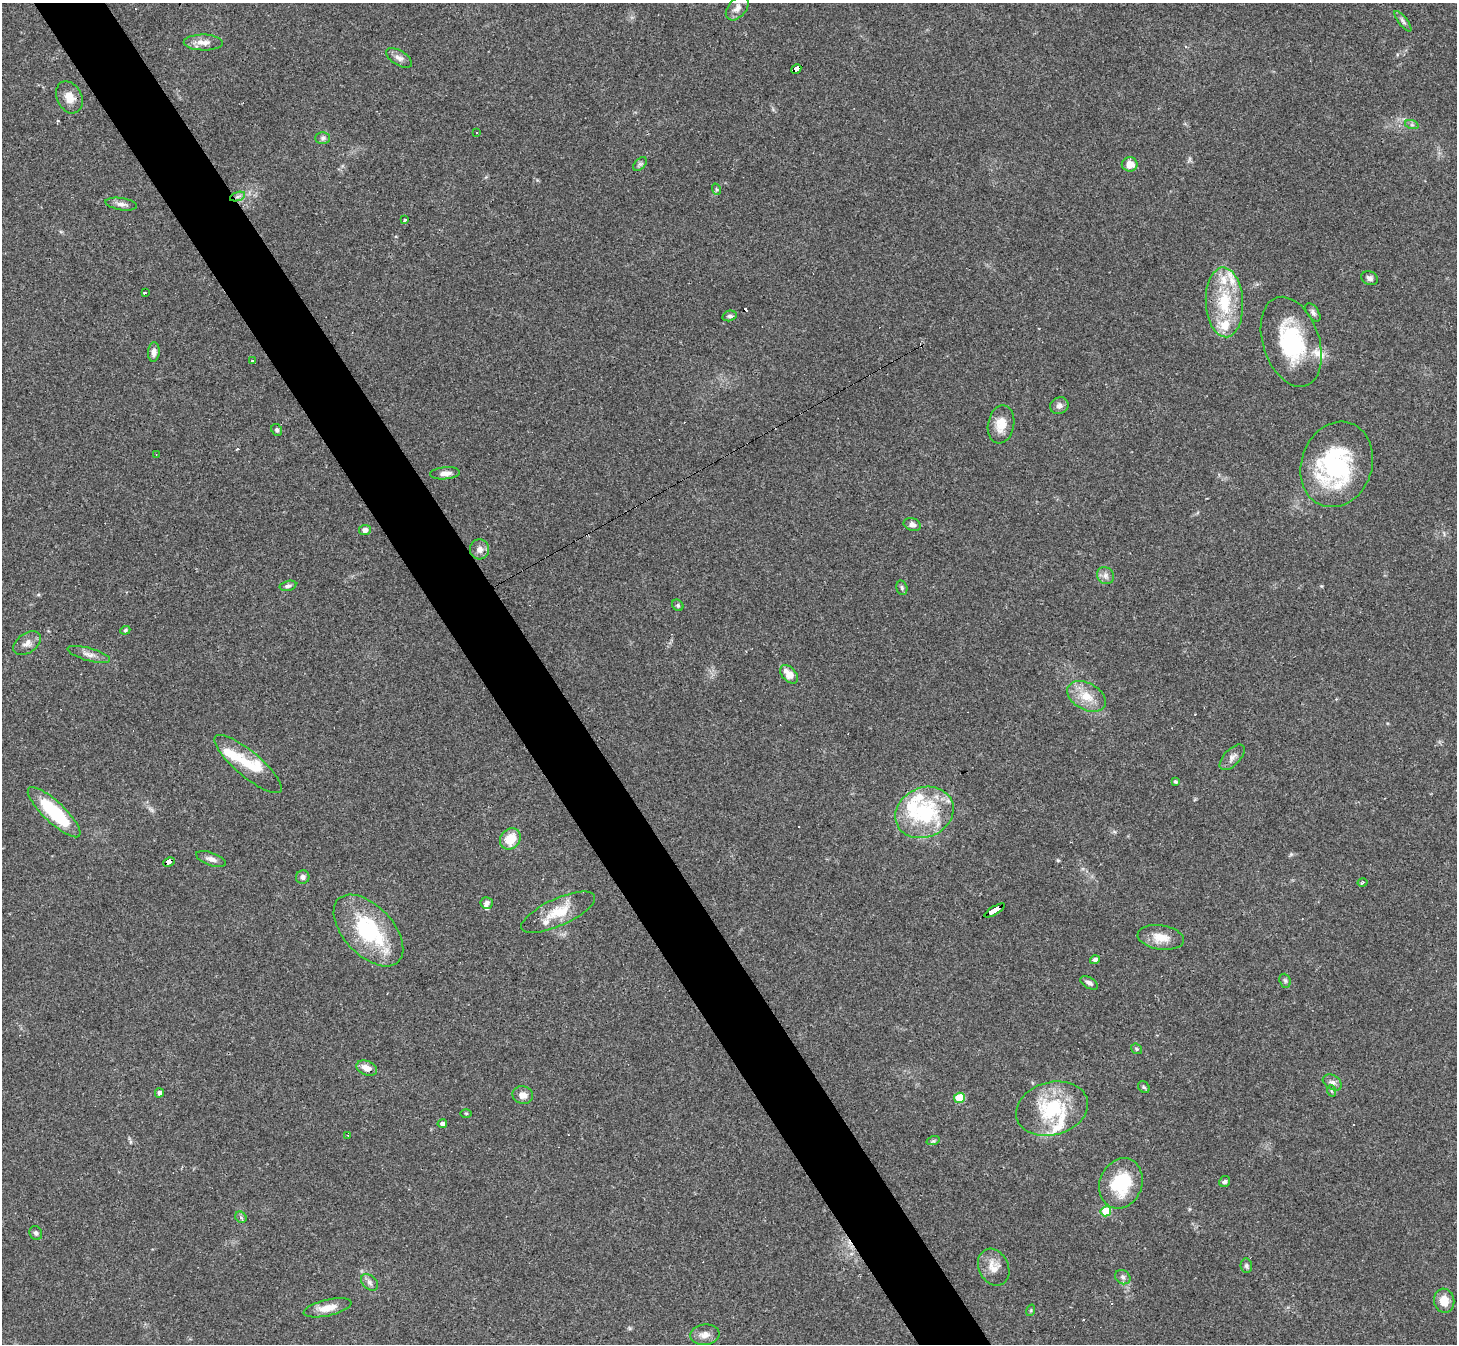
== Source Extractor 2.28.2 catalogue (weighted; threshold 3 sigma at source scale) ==
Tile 11 of 4 x 4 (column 3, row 3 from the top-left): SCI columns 2909-4363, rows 1495-2836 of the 5817 x 5809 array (HDU 1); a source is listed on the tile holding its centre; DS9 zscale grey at full resolution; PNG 1459 x 1346 px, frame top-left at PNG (2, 3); each listed source drawn as its Kron ellipse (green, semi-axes under 4 px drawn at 4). Shown black and unused: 5% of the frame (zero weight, under 3 of 4 exposures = <1% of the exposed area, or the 3 px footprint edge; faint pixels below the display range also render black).
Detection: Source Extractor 2.28.2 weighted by HDU 2 'WHT'; one run over the whole footprint, this tile lists its part. Background 0.0539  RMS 0.0051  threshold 0.0229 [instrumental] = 3 sigma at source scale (4.5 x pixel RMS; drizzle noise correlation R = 1.50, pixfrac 1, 0.05/0.05 arcsec/px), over >= 5 px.
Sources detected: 107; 8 cosmic-ray / hot-pixel residue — neither listed nor drawn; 14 inside a brighter listed object's ellipse — not listed separately; the other 85 listed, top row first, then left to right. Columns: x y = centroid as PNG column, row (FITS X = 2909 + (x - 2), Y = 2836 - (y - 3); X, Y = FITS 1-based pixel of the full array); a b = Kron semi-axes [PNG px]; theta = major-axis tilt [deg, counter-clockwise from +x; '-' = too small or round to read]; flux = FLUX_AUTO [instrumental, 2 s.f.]
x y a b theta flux
737 8 14 9 49 3.3
1403 21 12 4 -52 1.4
203 42 19 8 -1 4.6
399 58 14 7 -31 2.6
796 69 5 4 - 44
69 97 17 12 -64 5.9
1412 125 7 4 -18 0.9
477 133 3 2 - 0.4
323 138 7 5 1 1.3
640 164 8 5 44 1.2
1130 164 8 7 - 5.1
716 189 6 3 -71 0.68
237 197 8 3 19 1.3
121 204 16 6 -9 2.3
404 220 4 3 - 1.1
1369 278 8 6 -23 1.7
145 293 3 2 - 0.92
1224 302 35 18 -87 26
1313 312 10 5 -55 1.6
729 316 7 5 14 1.1
1291 342 46 28 -72 44
154 352 10 6 87 2.6
252 361 4 3 - 1.1
1059 406 9 8 - 2.4
1001 424 19 13 80 7.9
277 430 6 5 - 1.1
156 454 2 2 - 0.28
1337 464 43 35 71 59
445 473 15 6 5 3.1
912 525 9 6 -15 2.3
365 530 6 5 - 2.4
479 549 10 9 - 3.1
1106 576 9 8 - 2.2
288 586 8 5 13 1.3
902 588 7 5 -76 1.1
678 605 6 5 - 0.85
125 630 5 4 - 0.76
27 643 15 9 35 3.4
89 654 22 6 -16 3.2
789 674 11 7 -47 6.2
1086 696 21 13 -29 9.4
1232 757 16 8 46 2.8
248 764 42 12 -40 14
1175 781 4 3 - 0.71
54 812 35 10 -43 33
924 812 30 25 24 43
510 839 11 9 46 10
211 859 15 6 -20 2.8
169 862 6 4 28 56
303 877 7 6 - 1.9
1362 883 5 3 - 0.95
487 903 6 6 - 1.6
995 910 11 3 30 110
558 912 40 13 24 13
368 930 43 24 -47 45
1161 937 23 12 -8 7.7
1095 960 5 4 - 1.7
1285 981 7 5 -69 1
1089 983 10 5 -30 1.7
1137 1049 6 4 -38 0.74
367 1068 11 7 -21 4.7
1332 1082 10 7 -31 2.1
1144 1087 6 5 - 0.92
1332 1091 6 3 -69 0.68
159 1093 4 4 - 1.7
523 1095 10 9 - 3.7
959 1098 5 5 - 18
1052 1109 36 26 15 34
466 1113 5 3 - 0.46
442 1124 4 4 - 1.8
348 1135 3 2 - 0.36
933 1141 6 4 17 0.77
1225 1182 6 5 - 1.2
1121 1183 26 21 68 27
1106 1211 5 5 - 18
241 1217 6 5 - 1.1
36 1233 7 6 - 1.3
1246 1266 7 6 - 1.1
994 1267 19 15 -63 6.6
1123 1277 8 6 -35 1.6
369 1282 10 6 -41 1.9
1444 1301 12 10 -81 6.7
328 1308 24 8 13 6.7
1031 1310 6 3 72 0.53
705 1335 14 10 6 3.8
Overlapping masked pixels (flux is a lower limit): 4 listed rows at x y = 796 69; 237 197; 169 862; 995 910